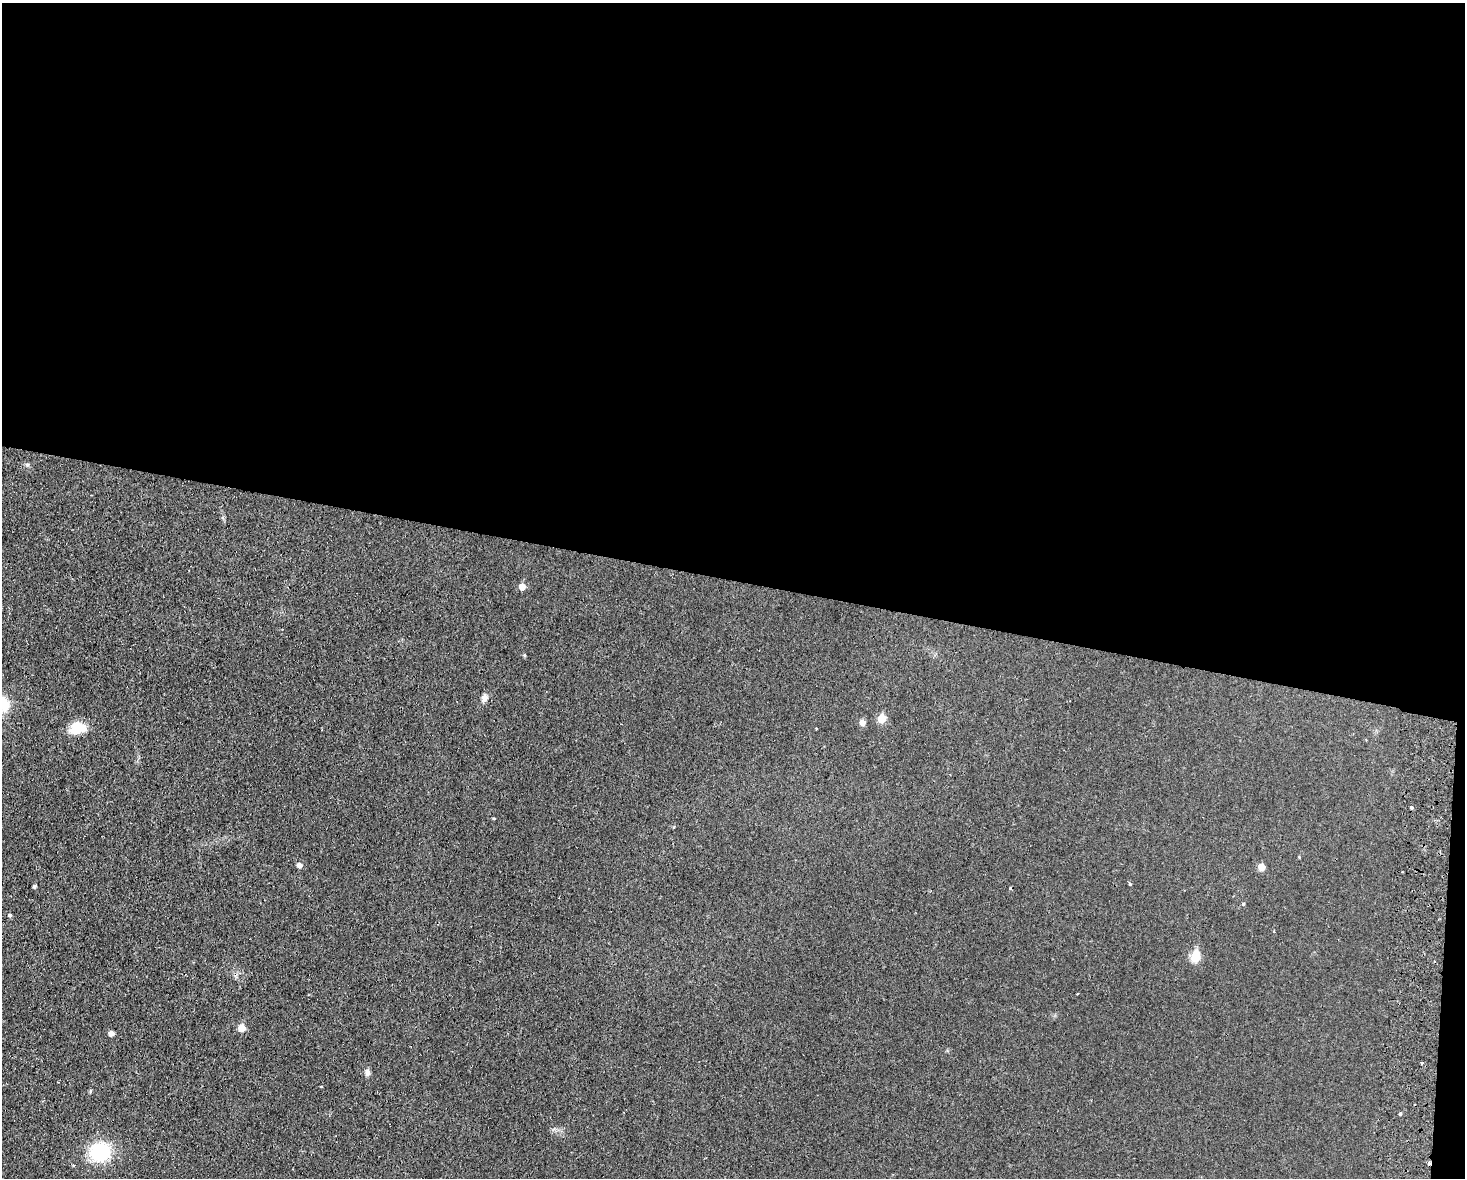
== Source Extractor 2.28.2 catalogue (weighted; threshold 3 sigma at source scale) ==
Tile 3 of 3 x 4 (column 3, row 1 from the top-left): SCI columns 3097-4559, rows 3540-4715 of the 4845 x 4726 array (HDU 1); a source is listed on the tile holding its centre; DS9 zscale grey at full resolution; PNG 1467 x 1180 px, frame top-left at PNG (2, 3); no overlay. Shown black and unused: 50% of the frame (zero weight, under 2 of 3 exposures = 3% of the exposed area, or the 3 px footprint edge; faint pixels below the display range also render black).
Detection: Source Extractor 2.28.2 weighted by HDU 2 'WHT'; one run over the whole footprint, this tile lists its part. Background 0.0351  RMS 0.0056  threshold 0.025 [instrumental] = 3 sigma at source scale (4.5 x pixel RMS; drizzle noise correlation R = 1.50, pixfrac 1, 0.05/0.05 arcsec/px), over >= 5 px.
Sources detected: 27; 2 cosmic-ray / hot-pixel residue — not listed; the other 25 listed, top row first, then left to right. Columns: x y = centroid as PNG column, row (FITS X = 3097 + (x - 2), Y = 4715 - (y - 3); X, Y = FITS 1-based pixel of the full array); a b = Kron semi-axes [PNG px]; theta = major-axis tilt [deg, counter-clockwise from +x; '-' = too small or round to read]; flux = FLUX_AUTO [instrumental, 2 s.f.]
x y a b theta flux
27 465 6 5 - 0.97
522 587 6 5 - 5.3
524 655 4 4 - 0.68
484 698 10 8 68 2.4
881 718 6 5 - 12
862 722 6 6 - 3
77 728 18 13 11 11
1411 807 3 3 - 2.1
674 827 4 3 - 0.48
299 865 6 5 - 2.3
1261 867 5 5 - 6.4
1130 884 3 3 - 0.73
35 886 4 3 - 1
1243 904 4 3 - 0.98
10 915 4 3 - 6
1195 956 6 5 - 24
242 1028 6 6 - 6.6
111 1033 5 4 - 3.1
1422 1063 3 3 - 1.5
367 1072 9 6 -90 2.1
58 1082 2 2 - 0.47
321 1086 3 3 - 1.3
90 1091 6 4 87 0.64
1400 1113 3 3 - 2.8
100 1152 21 19 22 34